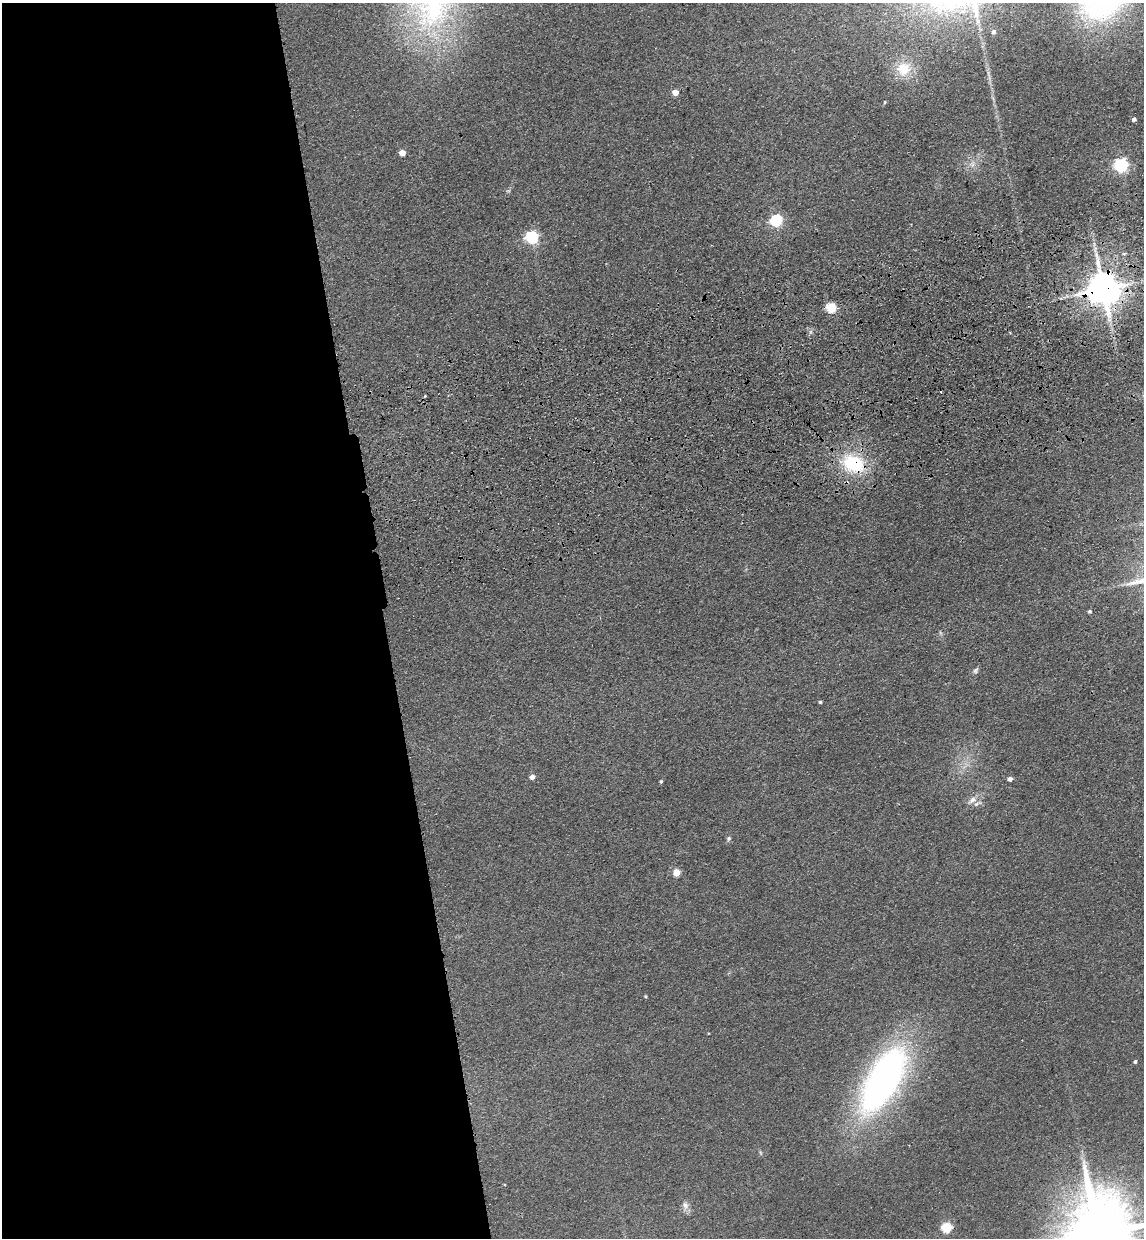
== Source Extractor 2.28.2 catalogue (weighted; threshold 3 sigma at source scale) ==
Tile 9 of 4 x 4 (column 1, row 3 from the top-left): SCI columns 176-1317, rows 1353-2588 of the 5030 x 5177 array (HDU 1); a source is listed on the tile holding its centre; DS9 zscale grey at full resolution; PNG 1146 x 1240 px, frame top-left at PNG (2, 3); no overlay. Shown black and unused: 34% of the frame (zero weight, under 3 of 4 exposures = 6% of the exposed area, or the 3 px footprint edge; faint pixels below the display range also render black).
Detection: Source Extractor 2.28.2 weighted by HDU 2 'WHT'; one run over the whole footprint, this tile lists its part. Background 0.0889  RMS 0.0068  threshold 0.0306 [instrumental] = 3 sigma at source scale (4.5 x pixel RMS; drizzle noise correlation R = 1.50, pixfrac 1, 0.05/0.05 arcsec/px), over >= 5 px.
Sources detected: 31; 2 cosmic-ray / hot-pixel residue — not listed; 1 inside a brighter listed object's ellipse — not listed separately; the other 28 listed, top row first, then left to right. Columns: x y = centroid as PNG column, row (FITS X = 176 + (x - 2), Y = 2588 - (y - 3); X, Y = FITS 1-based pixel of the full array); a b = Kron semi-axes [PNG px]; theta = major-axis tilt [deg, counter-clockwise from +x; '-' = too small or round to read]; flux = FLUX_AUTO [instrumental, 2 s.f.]
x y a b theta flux
993 32 5 5 - 1.7
903 69 20 20 - 17
675 92 5 5 - 7.4
1134 119 4 4 - 2.1
402 153 5 4 - 8.7
1121 165 6 6 - 140
776 220 6 5 - 89
532 237 6 5 - 110
1124 254 6 4 2 1.1
1103 289 10 9 - 1700
831 308 5 5 - 50
853 464 33 22 -26 40
1090 611 4 4 - 1.2
975 671 8 5 59 1.7
820 702 4 3 - 0.98
532 777 5 4 - 4.2
1010 779 4 4 - 3.3
661 781 4 3 - 1
972 800 15 8 40 4.6
729 838 7 6 - 1.4
676 872 5 5 - 15
645 996 4 3 - 0.72
1135 1061 4 3 - 1.2
883 1079 66 28 60 300
505 1184 3 3 - 0.72
685 1205 11 7 -73 3.3
947 1228 5 5 - 51
1098 1235 24 17 -86 8800
Overlapping masked pixels (flux is a lower limit): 2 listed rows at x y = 1103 289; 853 464
Isophote crosses this tile's border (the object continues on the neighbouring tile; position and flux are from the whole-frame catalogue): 1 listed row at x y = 1098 1235